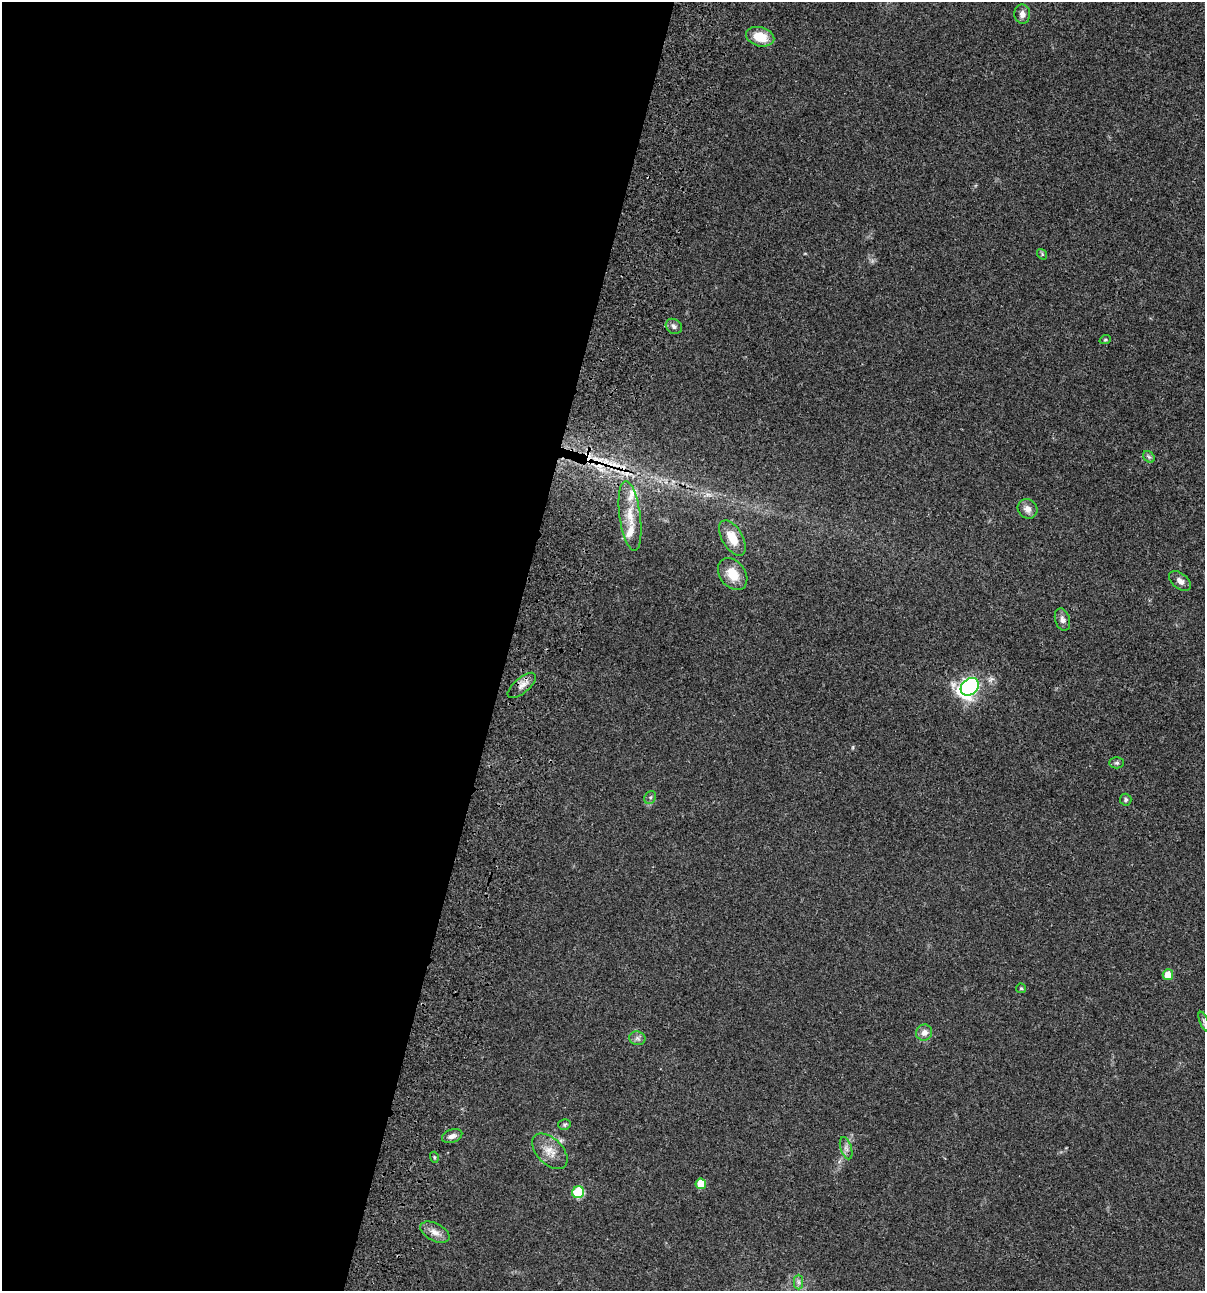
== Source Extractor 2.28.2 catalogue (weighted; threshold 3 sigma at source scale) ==
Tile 5 of 4 x 4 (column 1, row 2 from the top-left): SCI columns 235-1437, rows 2696-3984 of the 5405 x 5390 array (HDU 1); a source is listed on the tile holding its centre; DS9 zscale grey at full resolution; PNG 1207 x 1293 px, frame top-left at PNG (2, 2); each listed source drawn as its Kron ellipse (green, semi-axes under 4 px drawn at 4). Shown black and unused: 42% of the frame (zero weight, under 3 of 4 exposures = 9% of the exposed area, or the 3 px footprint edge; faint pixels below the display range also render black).
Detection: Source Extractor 2.28.2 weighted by HDU 2 'WHT'; one run over the whole footprint, this tile lists its part. Background 0.0473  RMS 0.0054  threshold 0.0244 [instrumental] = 3 sigma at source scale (4.5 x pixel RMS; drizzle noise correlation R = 1.50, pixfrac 1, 0.05/0.05 arcsec/px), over >= 5 px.
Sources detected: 35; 2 cosmic-ray / hot-pixel residue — neither listed nor drawn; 2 inside a brighter listed object's ellipse — not listed separately; the other 31 listed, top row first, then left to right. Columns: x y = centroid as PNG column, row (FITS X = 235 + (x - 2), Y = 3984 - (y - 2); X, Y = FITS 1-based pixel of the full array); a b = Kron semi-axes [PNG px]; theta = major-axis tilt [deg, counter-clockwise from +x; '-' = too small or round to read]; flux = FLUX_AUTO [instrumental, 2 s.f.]
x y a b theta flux
1022 14 10 7 -85 2.7
760 37 14 9 -14 11
1042 254 6 4 -51 0.69
674 326 8 7 - 1.9
1105 340 6 3 18 0.6
1149 457 6 5 - 0.94
1028 509 10 9 - 3.3
630 516 35 10 -82 10
732 538 19 10 -60 9.3
733 574 18 12 -52 9.1
1180 581 13 7 -40 3.1
1062 620 11 7 -73 2.3
522 685 17 7 40 3.7
970 687 10 8 41 160
1117 763 7 5 1 1
650 797 7 5 53 1
1126 800 6 5 - 1
1168 975 5 5 - 6.9
1021 988 5 4 - 0.59
1204 1022 10 4 -67 1.3
924 1033 8 8 - 3.1
637 1038 8 7 - 1.8
564 1125 6 5 - 0.9
452 1136 10 6 21 2.3
846 1148 11 5 -72 2
550 1151 21 13 -45 7.3
434 1157 5 3 - 0.61
701 1184 5 5 - 9.1
578 1192 6 6 - 29
435 1232 16 8 -27 3.9
798 1282 7 4 -89 1.3
Isophote crosses this tile's border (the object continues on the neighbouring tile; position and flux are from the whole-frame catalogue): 1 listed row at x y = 1204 1022